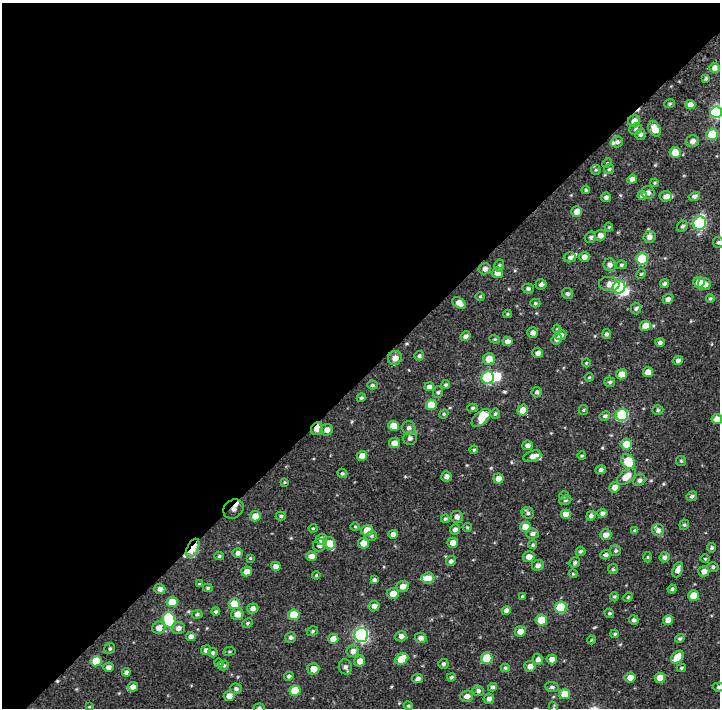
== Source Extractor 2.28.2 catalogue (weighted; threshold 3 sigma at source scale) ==
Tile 1 of 2 x 2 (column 1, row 1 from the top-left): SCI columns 137-854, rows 919-1624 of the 1810 x 1810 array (HDU 1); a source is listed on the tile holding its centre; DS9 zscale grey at full resolution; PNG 722 x 710 px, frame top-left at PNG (2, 3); each listed source drawn as its Kron ellipse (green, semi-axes under 4 px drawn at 4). Shown black and unused: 53% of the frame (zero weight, under 2 of 3 exposures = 17% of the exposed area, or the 3 px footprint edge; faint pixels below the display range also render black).
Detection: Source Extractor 2.28.2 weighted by HDU 2 'WHT'; one run over the whole footprint, this tile lists its part. Background 0.0823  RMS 0.04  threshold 0.18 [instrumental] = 3 sigma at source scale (4.5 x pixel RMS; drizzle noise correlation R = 1.50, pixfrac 1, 0.0396/0.0396 arcsec/px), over >= 5 px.
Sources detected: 268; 2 inside a brighter object's white glare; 4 cosmic-ray / hot-pixel residue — neither listed nor drawn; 8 inside a brighter listed object's ellipse — not listed separately; the other 254 listed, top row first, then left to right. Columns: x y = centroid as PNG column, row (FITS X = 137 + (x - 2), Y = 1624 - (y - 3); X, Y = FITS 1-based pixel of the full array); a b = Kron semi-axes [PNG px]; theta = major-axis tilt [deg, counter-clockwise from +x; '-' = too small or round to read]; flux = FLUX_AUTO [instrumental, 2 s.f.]
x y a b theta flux
714 68 5 5 - 22
706 79 3 3 - 7
670 104 5 4 - 5.3
690 105 5 4 - 30
716 112 6 5 - 440
634 121 6 6 - 30
636 129 6 5 - 8.1
655 129 8 5 -62 52
640 134 6 5 - 9.8
712 134 5 5 - 120
692 141 6 6 - 17
617 142 6 5 - 9.8
675 152 5 5 - 62
607 163 5 4 - 4.2
609 169 5 5 - 6.2
596 170 5 5 - 4.4
632 179 5 4 - 18
655 183 4 3 - 4.3
586 190 4 4 - 5.9
648 193 7 6 - 15
642 196 5 4 - 14
666 196 6 5 - 17
694 196 6 4 16 12
606 197 5 4 - 10
577 211 5 5 - 29
700 223 7 6 - 420
682 226 6 5 - 7
609 227 4 4 - 4.3
600 235 5 5 - 21
591 237 6 5 - 6.5
649 237 6 6 - 17
718 242 5 5 - 7.6
570 257 6 5 - 12
584 257 5 5 - 21
642 259 6 5 - 160
610 265 6 6 - 17
621 265 5 4 - 6.2
499 266 6 5 - 7
485 269 6 5 - 15
498 273 5 5 - 42
641 274 5 4 - 4.9
699 282 5 5 - 61
665 283 5 4 - 8.4
541 284 5 5 - 14
609 284 10 7 -6 23
704 284 6 6 - 28
619 287 6 6 - 400
528 288 5 5 - 7.5
568 294 6 5 - 6.7
480 296 5 3 - 3.4
710 298 4 3 - 5.2
668 299 5 5 - 13
459 303 7 5 -37 28
535 303 5 4 - 5.1
636 308 6 5 - 7.8
507 314 4 4 - 4.2
645 326 5 5 - 35
557 329 4 4 - 5.1
533 333 5 5 - 18
606 334 5 4 - 8.4
561 335 6 5 - 15
465 336 5 4 - 12
495 339 5 4 - 5
556 339 5 5 - 13
507 341 5 4 - 21
660 342 5 4 - 10
538 353 5 5 - 14
419 356 5 4 - 8.9
395 358 7 6 - 31
489 359 6 6 - 49
678 360 5 4 - 11
586 363 4 4 - 4.6
648 372 5 5 - 32
622 374 5 5 - 44
589 377 4 4 - 3.7
488 378 6 6 - 330
610 382 5 5 - 7.7
372 385 5 4 - 7.3
445 385 4 4 - 5.9
429 387 5 4 - 15
438 392 6 5 - 6.6
537 392 5 5 - 8.7
361 398 5 4 - 6.8
431 405 5 5 - 88
473 408 5 4 - 6.7
523 410 6 5 - 31
583 410 5 4 - 5.2
658 410 5 4 - 6.1
444 414 5 4 - 4.3
495 414 5 5 - 7.6
622 415 6 6 - 300
605 416 5 4 - 7.8
481 418 11 6 42 61
717 419 5 5 - 28
394 426 5 5 - 57
409 428 7 6 - 15
317 429 7 5 56 35
327 430 6 6 - 21
410 438 7 6 - 12
394 443 5 5 - 31
626 444 6 5 - 53
528 445 5 4 - 16
474 450 4 3 - 4.9
362 456 5 5 - 25
532 456 9 5 19 22
582 456 4 3 - 4.8
681 461 5 5 - 5.6
628 462 8 6 -58 110
601 470 5 4 - 10
342 473 5 4 - 6.3
446 476 5 5 - 17
626 477 11 6 38 46
498 479 5 5 - 28
639 480 6 5 - 11
284 482 4 3 - 4.3
615 487 5 5 - 31
564 496 5 4 - 4.5
692 496 5 4 - 9.3
565 500 6 4 21 5.6
233 509 10 9 - 34
528 513 6 5 - 8.1
602 513 5 4 - 11
566 514 5 4 - 33
255 516 5 5 - 40
281 516 5 4 - 6.6
591 516 5 4 - 11
457 517 6 6 - 14
445 519 4 4 - 6.8
684 525 5 5 - 6.4
355 527 4 4 - 4.2
467 527 4 4 - 4.4
526 527 5 5 - 73
313 528 4 4 - 3.9
455 529 5 5 - 15
367 530 5 5 - 51
658 530 6 6 - 13
635 531 4 4 - 8.8
393 534 4 4 - 19
532 534 6 5 - 13
606 535 6 5 - 23
371 536 6 4 13 6.5
322 539 5 5 - 31
330 543 6 6 - 47
363 543 5 5 - 37
453 543 5 5 - 25
320 545 7 6 - 14
533 545 5 4 - 5.3
193 548 10 5 61 91
712 548 4 4 - 6.6
580 551 5 4 - 7.2
616 551 5 5 - 7.4
238 553 5 5 - 14
605 555 5 4 - 10
219 556 5 4 - 5.4
311 556 5 4 - 24
529 557 6 5 - 27
648 557 5 3 - 3.9
664 557 5 5 - 12
250 558 4 3 - 3.8
705 559 4 4 - 4
451 561 5 5 - 11
575 563 5 5 - 7.6
538 565 6 5 - 17
276 566 4 4 - 21
713 567 5 5 - 7.3
613 569 5 5 - 6
678 570 8 4 68 22
247 571 5 5 - 32
704 571 5 5 - 21
573 574 4 4 - 4
316 575 4 3 - 4.4
428 578 6 6 - 29
374 580 4 4 - 9.9
199 584 3 3 - 3.7
403 586 6 5 - 27
208 588 5 4 - 5.5
160 589 5 5 - 15
672 589 4 4 - 8.1
393 593 6 5 - 33
522 596 4 3 - 4.6
694 596 5 5 - 68
614 597 5 4 - 5.1
628 597 5 4 - 4.9
172 602 5 5 - 67
234 604 5 5 - 64
374 606 5 5 - 18
561 607 6 5 - 170
253 608 5 5 - 17
506 610 4 4 - 21
216 611 4 4 - 7.8
609 613 5 4 - 6.4
197 614 5 4 - 7.3
237 614 6 6 - 30
294 615 6 5 - 97
169 620 8 6 -73 270
541 620 5 5 - 74
634 620 5 5 - 8.7
668 620 5 4 - 31
247 623 5 4 - 5.3
159 628 6 6 - 31
178 628 6 6 - 16
313 631 5 4 - 6.6
520 631 5 5 - 28
615 634 4 3 - 5
361 635 7 7 - 600
401 636 5 5 - 17
191 637 4 4 - 18
290 637 5 5 - 10
421 638 6 5 - 15
680 638 5 4 - 5.7
333 639 5 5 - 37
592 640 4 3 - 3
110 648 6 5 - 6.7
206 650 5 4 - 12
229 651 6 3 8 4.5
353 651 6 5 - 20
213 653 5 4 - 7.3
677 657 7 5 47 74
487 658 6 5 - 110
402 659 7 5 34 73
538 659 5 5 - 18
552 659 5 5 - 23
96 661 5 5 - 75
360 661 5 5 - 27
219 663 5 4 - 5
443 664 5 5 - 8.3
224 665 5 4 - 6.9
530 666 6 5 - 22
108 667 5 4 - 14
345 667 7 6 - 15
505 668 4 4 - 5.2
681 668 4 3 - 5.4
313 669 6 5 - 39
126 672 4 4 - 11
289 676 4 4 - 7.6
451 677 4 4 - 6.7
630 677 5 5 - 31
660 678 5 5 - 54
418 679 5 4 - 10
133 687 5 5 - 23
493 687 4 4 - 8.9
552 687 6 5 - 9.6
718 687 6 4 4 6.6
236 689 6 5 - 9.4
295 691 5 5 - 93
478 691 5 5 - 11
565 694 5 5 - 62
229 696 5 5 - 29
467 696 6 5 - 18
489 699 5 5 - 14
408 706 5 3 - 4.7
89 707 3 2 - 3.1
259 708 5 5 - 9.5
554 708 6 4 -71 4.8
Overlapping masked pixels (flux is a lower limit): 3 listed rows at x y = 317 429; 233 509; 193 548
Isophote crosses this tile's border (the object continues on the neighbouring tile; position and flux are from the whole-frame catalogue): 6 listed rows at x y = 716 112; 718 242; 717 419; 718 687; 259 708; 554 708